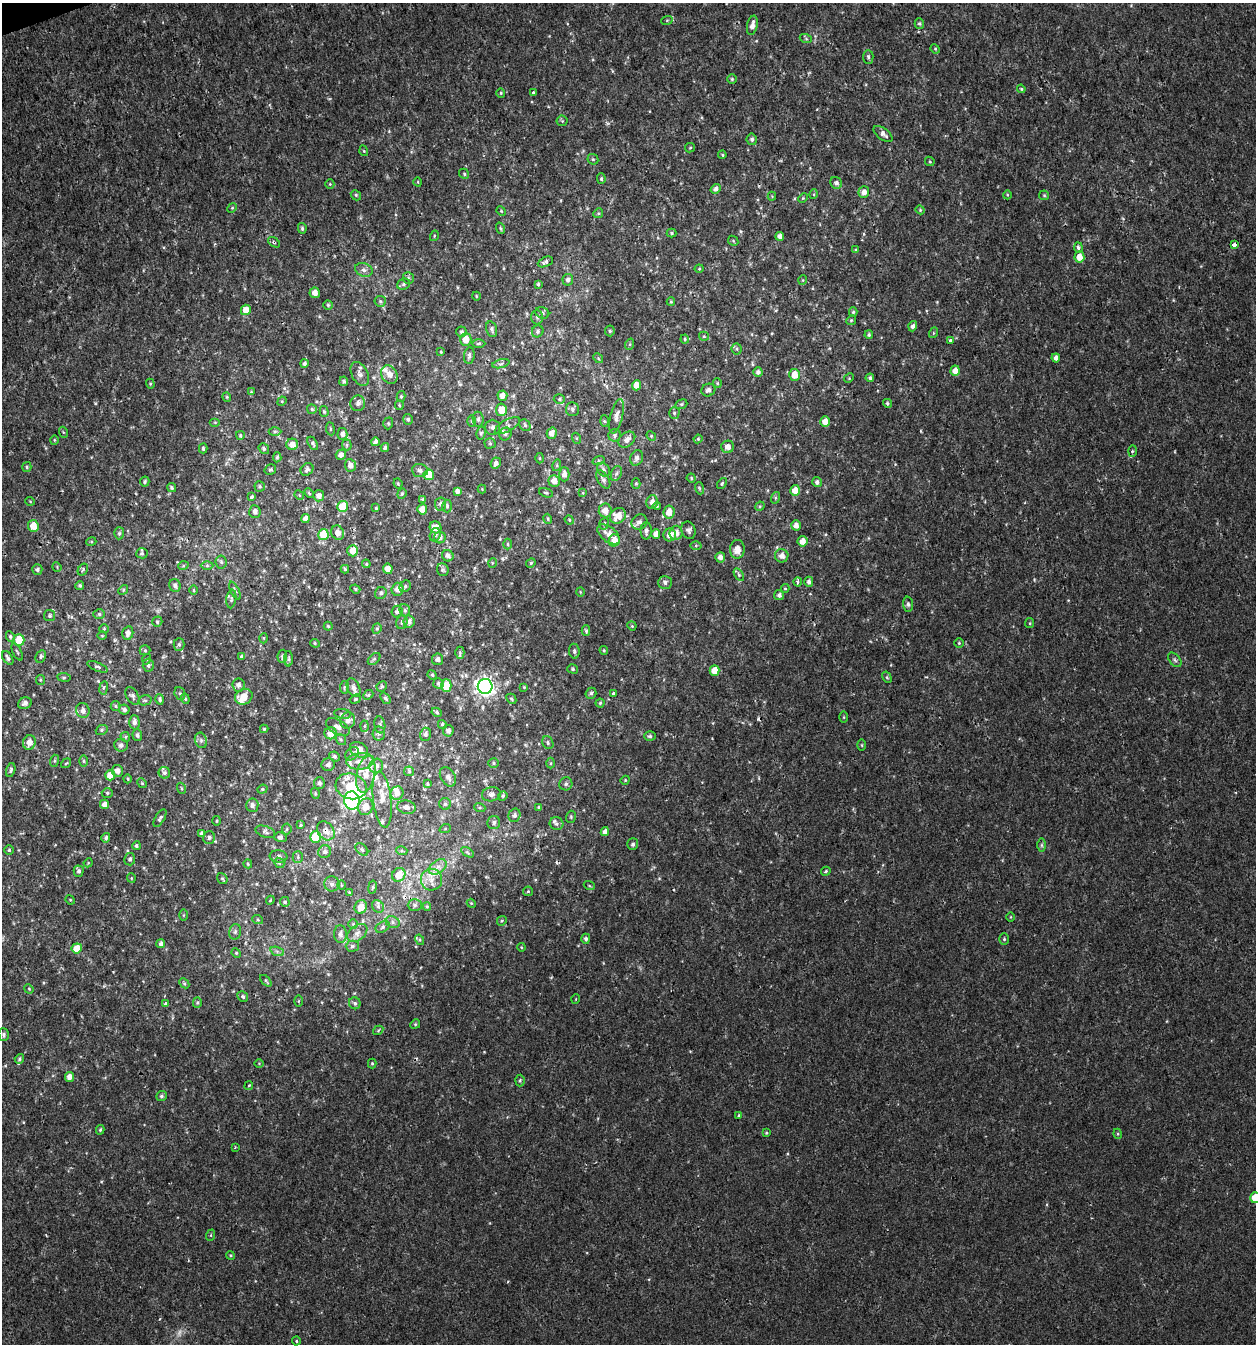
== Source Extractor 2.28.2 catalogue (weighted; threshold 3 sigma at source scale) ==
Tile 11 of 4 x 4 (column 3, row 3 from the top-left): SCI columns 2569-3822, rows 1344-2685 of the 5191 x 5369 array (HDU 1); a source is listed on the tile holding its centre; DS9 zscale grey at full resolution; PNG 1258 x 1346 px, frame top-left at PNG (2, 3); each listed source drawn as its Kron ellipse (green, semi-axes under 4 px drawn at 4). Shown black and unused: <1% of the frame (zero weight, under 2 of 3 exposures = <1% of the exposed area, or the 3 px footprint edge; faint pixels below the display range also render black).
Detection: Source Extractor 2.28.2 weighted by HDU 2 'WHT'; one run over the whole footprint, this tile lists its part. Background 0.00191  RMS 0.0017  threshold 0.00744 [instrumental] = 3 sigma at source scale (4.5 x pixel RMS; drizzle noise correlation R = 1.50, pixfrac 1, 0.0396/0.0396 arcsec/px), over >= 5 px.
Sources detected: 515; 1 too faint to see at this stretch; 1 inside a brighter object's white glare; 3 cosmic-ray / hot-pixel residue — neither listed nor drawn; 19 inside a brighter listed object's ellipse — not listed separately; the other 491 listed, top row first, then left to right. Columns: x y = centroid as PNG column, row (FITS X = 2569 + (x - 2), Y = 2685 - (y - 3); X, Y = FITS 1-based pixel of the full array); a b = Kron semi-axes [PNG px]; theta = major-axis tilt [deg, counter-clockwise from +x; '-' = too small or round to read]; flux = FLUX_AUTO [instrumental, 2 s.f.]
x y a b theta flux
667 20 6 3 18 0.17
919 24 5 4 - 0.27
752 25 10 5 77 1
806 39 6 4 -19 0.22
935 49 5 4 - 0.19
868 57 7 5 -88 0.35
732 79 4 4 - 0.21
1021 89 4 3 - 0.17
501 93 5 4 - 0.19
533 93 4 3 - 0.46
562 121 5 5 - 0.22
883 134 11 5 -36 0.81
752 139 5 5 - 0.43
690 148 5 4 - 0.19
364 151 5 3 - 0.14
722 155 4 3 - 0.18
593 159 6 5 - 0.27
930 161 5 3 - 0.16
464 174 5 4 - 0.24
601 179 5 4 - 0.26
418 182 5 3 - 0.13
836 183 6 5 - 0.54
330 184 5 4 - 0.18
715 189 5 4 - 0.63
864 192 6 5 - 1.1
814 194 5 3 - 0.15
356 195 5 4 - 0.24
1007 195 4 3 - 0.14
1044 195 5 5 - 0.2
772 196 4 4 - 0.15
803 198 5 4 - 0.18
232 208 5 4 - 0.21
920 210 4 4 - 0.19
501 211 5 4 - 0.18
598 213 5 4 - 0.21
302 228 5 4 - 0.28
500 228 6 3 -71 0.21
672 233 5 4 - 0.21
434 236 5 3 - 0.15
780 236 4 4 - 0.76
733 241 5 4 - 0.19
274 242 7 3 -36 0.24
1234 245 4 3 - 1.4
1078 247 5 4 - 0.41
856 250 4 4 - 0.19
1079 257 5 5 - 1.7
545 262 8 4 26 0.51
699 269 4 4 - 0.17
364 270 9 6 -20 0.65
408 278 6 5 - 0.32
568 280 6 5 - 0.58
803 280 5 3 - 0.12
403 284 7 5 22 0.31
538 284 4 3 - 0.28
315 293 5 5 - 0.99
476 296 4 3 - 0.15
380 301 6 5 - 0.32
671 302 4 4 - 0.18
328 305 4 4 - 0.24
246 310 5 5 - 1.7
853 312 5 4 - 0.24
542 313 7 5 -22 0.39
537 317 7 6 - 0.38
851 320 5 4 - 0.22
913 326 5 4 - 0.53
492 329 8 5 -74 0.44
538 331 6 5 - 0.34
610 331 5 5 - 0.23
462 332 5 5 - 0.36
933 333 5 3 - 0.16
869 335 4 4 - 0.23
704 336 5 4 - 0.2
685 339 4 4 - 0.19
466 340 6 5 - 1.7
950 340 4 3 - 0.91
478 343 7 3 1 0.22
630 344 6 3 72 0.16
737 349 5 5 - 0.26
441 352 4 3 - 0.13
469 355 8 5 82 0.44
598 358 5 4 - 0.21
1056 358 4 4 - 0.66
304 363 4 4 - 0.39
501 364 9 3 14 0.33
955 371 5 4 - 1.4
758 372 4 4 - 0.51
360 374 13 8 -62 0.8
389 375 9 8 - 1.3
795 375 6 5 - 2.2
849 378 5 4 - 0.17
870 378 4 3 - 0.32
344 381 5 4 - 0.33
717 383 5 4 - 0.19
150 384 5 4 - 0.21
637 385 5 4 - 1.6
708 390 7 6 - 0.58
251 392 4 4 - 0.14
401 396 5 4 - 0.24
502 396 5 5 - 1
227 397 4 4 - 0.18
559 399 5 5 - 0.28
282 401 5 4 - 0.17
358 403 8 7 - 0.62
887 403 4 4 - 0.29
681 404 6 4 21 0.26
399 405 5 4 - 0.2
312 409 5 5 - 0.27
572 409 7 6 - 0.47
501 410 6 5 - 2.1
324 411 5 4 - 0.23
674 413 5 5 - 0.26
616 416 18 6 76 0.87
408 419 5 5 - 0.35
478 419 7 5 -83 0.46
472 421 6 4 -89 0.23
604 421 5 4 - 0.19
825 421 5 4 - 1.5
215 422 5 3 - 0.16
388 423 6 4 72 0.25
525 425 6 5 - 0.3
507 426 14 6 28 0.73
492 427 7 7 - 0.54
330 429 7 3 -83 0.19
275 431 6 4 1 0.29
63 432 5 3 - 0.16
481 433 6 4 76 0.23
552 433 6 5 - 1.2
342 434 6 5 - 0.62
505 434 6 6 - 0.36
240 435 4 3 - 0.21
615 435 6 6 - 0.41
651 436 5 4 - 0.2
576 438 5 3 - 0.15
698 439 4 4 - 0.18
54 440 5 3 - 0.13
627 440 9 6 40 0.96
375 442 4 3 - 0.47
313 443 7 4 -60 0.32
490 443 5 5 - 0.24
292 444 6 5 - 1.2
347 445 5 5 - 0.24
385 447 4 4 - 0.33
728 447 6 6 - 1
203 448 5 4 - 0.24
264 449 6 5 - 0.41
1132 451 6 4 88 0.22
341 455 5 5 - 0.74
277 457 5 4 - 0.24
540 458 5 3 - 0.16
637 458 8 6 68 0.67
599 460 6 4 18 0.24
496 463 6 5 - 0.68
350 465 6 5 - 0.94
557 465 6 3 73 0.21
27 467 5 4 - 0.25
307 469 7 5 44 0.4
270 470 6 4 31 0.25
603 470 7 6 - 0.48
420 471 8 6 -5 0.51
616 473 8 5 70 0.4
564 474 7 5 90 0.83
429 475 5 5 - 3.5
691 478 4 4 - 0.21
603 479 10 5 -59 0.57
554 481 6 5 - 1.2
145 482 5 4 - 0.32
817 482 5 4 - 0.52
398 483 5 3 - 0.19
636 483 5 4 - 0.22
722 484 6 4 51 0.25
260 486 5 5 - 0.29
172 488 5 4 - 0.28
699 488 6 4 -72 0.22
482 489 4 4 - 0.15
795 490 5 5 - 1.6
457 491 4 4 - 0.66
309 493 6 3 -46 0.19
546 493 7 4 -20 0.23
583 493 4 3 - 0.14
402 494 5 4 - 0.23
299 495 5 4 - 0.19
319 496 6 5 - 0.84
252 497 3 3 - 0.45
775 498 6 4 72 0.21
422 500 4 4 - 0.27
30 501 5 3 - 0.12
652 502 7 5 76 0.81
441 504 6 5 - 0.51
343 506 5 5 - 4.7
447 506 6 4 -89 0.26
657 506 4 3 - 0.16
760 506 5 4 - 0.19
376 508 3 3 - 0.2
422 509 5 5 - 1.6
605 510 7 6 - 1.3
255 512 6 5 - 0.67
669 512 6 5 - 1.7
618 516 8 7 - 2.2
305 518 4 4 - 0.7
548 519 5 3 - 0.17
569 520 5 4 - 0.17
639 522 8 7 - 0.69
604 524 6 4 72 0.31
796 525 5 5 - 0.84
33 526 6 5 - 2.2
435 527 6 5 - 1.7
688 530 9 7 -71 0.55
646 531 9 5 89 0.61
119 533 6 5 - 0.27
338 533 7 6 - 0.94
676 533 7 6 - 1.2
323 534 5 5 - 4.7
609 534 13 7 -39 1.5
656 534 4 4 - 1
435 535 7 5 73 0.38
670 535 6 6 - 1.5
440 538 6 5 - 0.71
614 540 6 5 - 2
802 541 5 5 - 1.4
91 542 5 3 - 0.16
507 544 5 3 - 0.2
696 546 5 3 - 0.19
737 549 9 7 84 1.4
353 551 6 5 - 2.3
142 553 6 5 - 0.25
448 556 6 5 - 0.74
782 556 7 6 - 0.91
720 557 5 5 - 0.81
221 562 6 5 - 0.34
492 563 5 3 - 0.14
531 563 5 4 - 0.21
366 564 4 4 - 0.2
183 566 5 3 - 0.17
207 566 6 4 0 0.28
57 567 5 4 - 0.16
37 569 5 5 - 0.44
83 569 6 4 57 0.27
345 569 4 4 - 0.19
388 569 5 4 - 1.2
443 570 6 5 - 0.3
739 575 7 4 -59 0.28
665 582 7 6 - 0.54
798 582 4 3 - 0.4
809 582 5 4 - 0.5
80 585 4 4 - 0.27
175 585 6 5 - 0.6
405 586 6 5 - 0.34
785 588 4 4 - 0.21
355 589 5 4 - 0.22
398 589 6 6 - 1.2
123 590 5 4 - 0.24
194 590 5 3 - 0.17
235 591 10 4 -63 0.33
580 592 5 3 - 0.13
381 593 6 5 - 0.47
779 595 5 5 - 0.46
231 599 9 5 82 0.32
908 604 8 5 -87 0.38
405 610 6 5 - 0.32
397 612 6 5 - 0.58
99 614 6 5 - 0.29
50 616 5 5 - 0.32
157 622 5 5 - 0.31
402 622 7 5 67 0.37
409 622 6 5 - 0.79
1030 623 5 4 - 0.18
328 626 4 4 - 0.2
632 626 4 3 - 0.16
104 629 5 4 - 0.17
377 629 5 4 - 0.23
586 631 5 4 - 0.25
128 633 7 5 76 0.62
10 636 5 4 - 0.28
102 636 5 3 - 0.14
264 638 5 3 - 0.15
19 640 6 5 - 3.4
315 643 5 4 - 0.21
959 643 5 5 - 0.21
179 644 6 5 - 0.37
145 650 5 5 - 0.22
604 650 4 3 - 0.2
574 651 7 5 -82 0.37
17 652 9 3 -64 0.24
460 653 6 4 89 0.31
41 656 6 5 - 0.34
282 656 6 4 80 0.38
242 657 4 3 - 0.32
8 658 7 4 -57 0.47
147 659 5 3 - 0.18
288 659 8 4 90 0.28
374 659 7 4 43 0.3
437 659 6 5 - 0.55
1175 660 8 5 -48 0.4
148 665 6 5 - 0.42
97 667 11 4 -22 0.39
573 669 5 4 - 0.26
714 670 5 5 - 2.3
432 675 5 4 - 0.2
64 677 7 3 -7 0.2
887 677 6 4 -59 0.22
40 680 5 4 - 0.21
438 683 5 5 - 0.36
238 685 6 6 - 0.7
382 686 5 5 - 0.28
446 686 6 5 - 3.6
485 686 7 7 - 87
344 687 6 4 83 0.24
524 687 3 3 - 0.14
104 688 7 3 81 0.24
353 688 10 6 -66 0.81
180 693 7 5 -70 0.3
591 693 6 5 - 0.32
614 693 3 3 - 1.1
368 695 6 4 42 0.26
132 696 9 6 -58 0.48
244 697 9 7 26 2.4
385 698 6 4 -50 0.31
160 699 5 4 - 0.37
185 699 5 4 - 0.23
355 699 6 4 23 0.23
511 699 5 4 - 0.25
145 700 7 5 12 0.33
25 703 7 5 22 0.65
600 703 4 4 - 0.22
115 706 5 4 - 0.22
83 710 7 6 - 0.68
124 710 5 5 - 0.46
437 712 5 4 - 0.25
343 714 8 5 -8 0.37
844 717 6 4 90 0.17
348 721 8 7 - 0.95
134 722 7 5 -87 0.61
442 724 4 4 - 0.26
380 725 8 5 -81 0.38
364 726 5 3 - 0.19
338 727 13 7 -31 0.89
264 729 4 4 - 0.19
102 730 6 5 - 0.25
448 731 6 5 - 0.64
330 733 6 6 - 1.9
379 733 7 6 - 0.47
425 734 6 5 - 0.45
137 735 6 5 - 0.38
650 736 6 4 -3 0.32
125 737 5 4 - 0.24
201 740 8 6 -70 0.43
341 740 6 4 -54 0.25
29 742 7 6 - 1.4
548 743 7 5 -64 0.32
121 745 7 6 - 0.52
862 745 5 3 - 0.17
359 750 9 7 -31 1.8
352 754 8 5 43 0.43
335 756 5 4 - 0.34
54 761 6 4 72 0.27
83 761 6 4 -89 0.21
360 761 14 8 5 1.6
66 763 5 3 - 0.14
494 763 5 4 - 0.23
551 763 5 3 - 0.18
328 765 7 6 - 0.58
376 766 7 7 - 0.79
11 770 7 4 72 0.4
117 771 6 5 - 0.77
409 771 5 5 - 0.23
164 773 6 5 - 0.43
366 774 19 9 78 2.3
110 775 5 5 - 2.4
448 777 10 7 -58 0.84
128 779 4 3 - 0.18
625 780 4 4 - 0.16
142 783 5 4 - 0.22
319 783 5 5 - 0.44
427 784 3 3 - 0.18
566 784 6 6 - 0.41
351 786 16 12 -15 5
181 788 6 3 -71 0.2
262 789 5 4 - 0.22
107 793 5 5 - 0.28
315 793 5 3 - 0.19
397 793 7 6 - 0.87
491 794 9 7 13 0.72
503 796 5 4 - 0.27
382 799 28 9 -84 2.2
352 800 9 7 -79 31
104 804 4 4 - 0.8
445 804 6 6 - 0.38
252 805 6 6 - 0.61
366 807 8 7 - 1.8
406 807 9 6 -10 0.83
480 808 5 4 - 0.21
539 808 3 3 - 0.27
514 815 7 6 - 0.54
571 817 6 4 72 0.24
160 818 10 4 60 0.37
216 821 5 3 - 0.16
494 823 7 6 - 0.56
556 824 7 6 - 0.44
301 825 4 3 - 0.16
287 829 5 5 - 0.26
445 829 6 3 19 0.19
326 831 10 8 -53 1.4
265 832 10 5 -19 0.42
605 832 4 4 - 0.66
201 834 4 3 - 0.45
280 837 6 5 - 0.41
316 837 6 5 - 5.8
106 838 5 4 - 0.42
209 838 6 5 - 0.39
633 844 6 5 - 0.41
1042 845 7 4 -90 0.31
136 846 4 4 - 0.29
9 850 5 5 - 0.25
362 850 7 5 -47 0.32
402 851 6 3 -18 0.23
325 852 6 6 - 0.58
467 852 7 4 -31 0.26
279 856 9 6 -7 0.52
298 857 5 5 - 0.27
130 859 6 5 - 0.37
88 863 4 3 - 0.15
279 863 5 4 - 0.25
248 864 4 4 - 0.22
438 867 10 6 36 0.97
79 871 5 5 - 0.43
826 871 5 4 - 0.21
399 875 7 6 - 2.5
131 878 5 4 - 0.17
222 879 6 4 -52 0.24
432 880 11 10 - 1.6
332 884 7 7 - 0.67
341 885 5 3 - 0.15
589 885 5 3 - 0.17
372 887 7 3 81 0.22
528 891 5 4 - 0.18
349 892 4 4 - 0.16
70 900 5 4 - 0.18
270 900 4 3 - 0.15
285 902 5 5 - 0.35
471 903 4 3 - 0.15
415 905 7 6 - 0.42
378 906 6 5 - 0.43
427 906 4 3 - 0.19
361 907 7 6 - 1.8
183 915 5 4 - 0.18
1011 917 5 3 - 0.15
258 920 5 3 - 0.2
502 921 5 4 - 0.22
393 922 7 5 -25 0.41
353 924 5 5 - 0.25
383 927 7 5 28 0.33
235 932 8 6 75 0.4
357 933 11 7 36 0.88
340 934 9 6 -86 0.73
586 939 5 4 - 0.47
1004 939 6 5 - 0.26
420 940 5 4 - 0.22
161 943 5 4 - 0.41
352 946 6 5 - 0.32
521 947 4 3 - 0.15
77 948 5 5 - 2.6
277 951 7 4 -19 0.4
236 953 5 4 - 0.22
266 981 7 3 -45 0.24
184 983 6 4 -45 0.26
29 989 5 4 - 0.16
243 997 6 5 - 0.27
576 999 5 3 - 0.11
298 1001 5 3 - 0.16
197 1002 5 4 - 0.23
355 1003 6 5 - 0.39
166 1004 4 3 - 1
415 1024 5 4 - 0.2
378 1030 5 4 - 0.19
4 1035 6 5 - 0.4
19 1059 5 4 - 0.28
259 1063 5 3 - 0.14
372 1063 5 4 - 0.21
69 1077 5 4 - 1
520 1080 6 5 - 0.24
249 1086 4 3 - 0.22
161 1096 5 5 - 0.36
739 1115 4 3 - 0.19
100 1130 5 3 - 0.24
766 1133 4 3 - 0.18
1118 1134 5 3 - 0.16
235 1147 3 2 - 0.13
1255 1198 5 5 - 3.1
211 1235 6 4 71 0.21
230 1255 4 3 - 0.16
296 1341 4 4 - 0.19
Overlapping masked pixels (flux is a lower limit): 1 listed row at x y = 326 831
Isophote crosses this tile's border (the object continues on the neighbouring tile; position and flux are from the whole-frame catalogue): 1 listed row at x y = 1255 1198
Unlisted compact peaks at least as high as the median listed source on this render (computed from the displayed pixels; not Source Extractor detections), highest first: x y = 95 403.